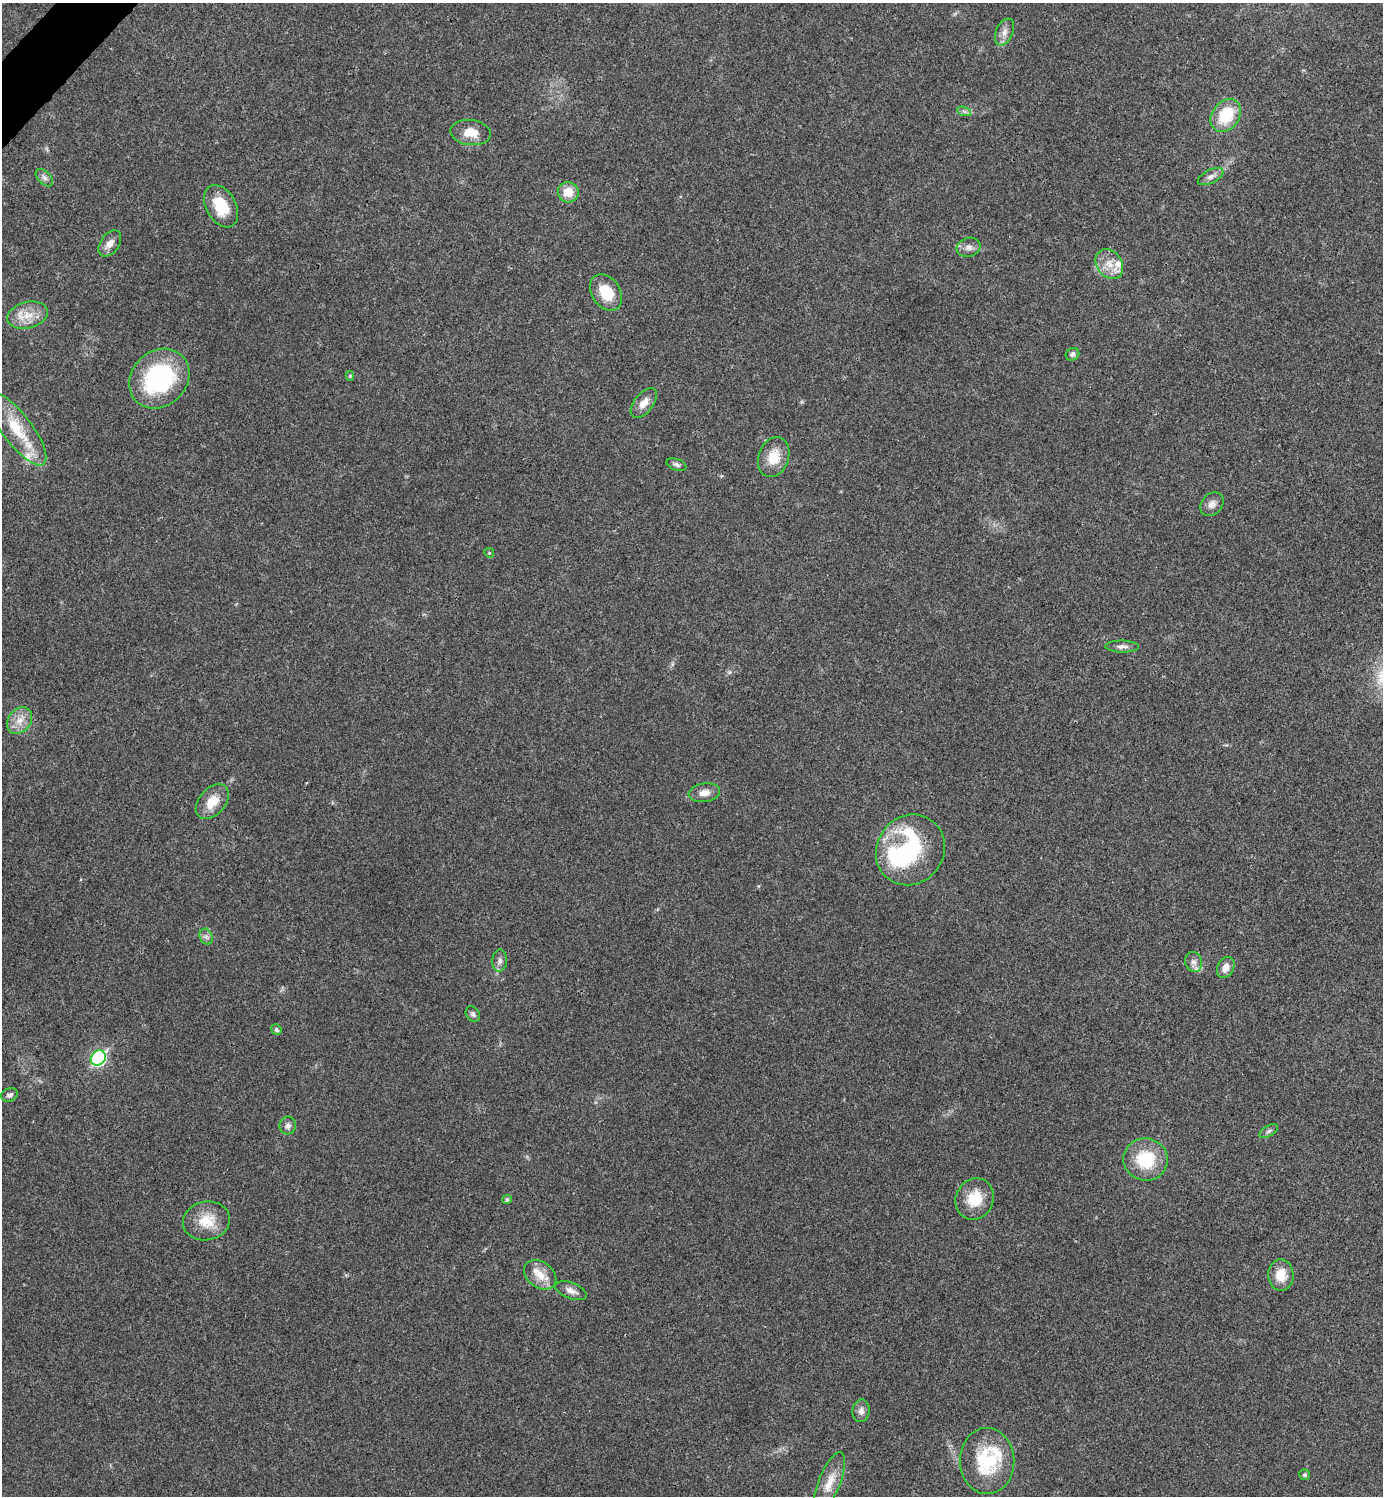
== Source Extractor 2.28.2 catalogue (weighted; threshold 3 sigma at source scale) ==
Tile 11 of 4 x 4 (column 3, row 3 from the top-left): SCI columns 2923-4303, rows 1501-2994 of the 5986 x 5986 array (HDU 1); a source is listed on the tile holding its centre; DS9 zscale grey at full resolution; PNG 1385 x 1498 px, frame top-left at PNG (2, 3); each listed source drawn as its Kron ellipse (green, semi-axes under 4 px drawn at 4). Shown black and unused: <1% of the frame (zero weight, under 3 of 4 exposures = <1% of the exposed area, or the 3 px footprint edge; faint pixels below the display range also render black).
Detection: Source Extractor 2.28.2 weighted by HDU 2 'WHT'; one run over the whole footprint, this tile lists its part. Background 0.0194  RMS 0.004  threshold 0.0182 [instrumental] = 3 sigma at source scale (4.5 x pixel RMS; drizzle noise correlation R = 1.50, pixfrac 1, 0.05/0.05 arcsec/px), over >= 5 px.
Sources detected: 54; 2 inside a brighter object's white glare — neither listed nor drawn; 4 inside a brighter listed object's ellipse — not listed separately; the other 48 listed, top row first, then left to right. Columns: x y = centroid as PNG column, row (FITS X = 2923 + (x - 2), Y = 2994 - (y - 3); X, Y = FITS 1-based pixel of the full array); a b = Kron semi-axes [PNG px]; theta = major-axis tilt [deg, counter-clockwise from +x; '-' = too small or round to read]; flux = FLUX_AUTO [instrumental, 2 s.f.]
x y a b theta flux
1004 32 14 8 67 2.7
964 111 7 4 -19 0.97
1226 116 18 13 54 16
471 132 20 12 -7 6.6
1211 176 14 6 27 2.1
44 178 10 6 -45 1.6
568 192 10 10 - 6.4
221 206 23 15 -60 13
110 243 14 9 55 3.1
968 247 12 9 17 2.4
1109 264 16 12 -52 5.9
606 292 20 14 -55 11
28 315 20 13 14 7.1
1072 354 7 6 - 1.1
350 376 5 4 - 0.63
159 379 32 27 44 52
644 403 17 9 52 4
17 429 44 15 -53 17
774 457 20 15 70 8.4
676 465 10 5 -18 1.2
1212 504 13 10 47 2.5
489 553 5 4 - 0.46
1122 647 17 6 -1 1.9
19 721 14 11 52 4.7
704 793 16 9 8 3.4
212 802 20 13 48 7.2
910 850 36 33 52 36
206 937 8 6 -69 1.3
500 961 11 7 84 1.9
1194 962 10 8 -75 1.9
1226 967 11 8 61 3.4
473 1014 8 6 -52 1.1
276 1030 5 5 - 0.92
98 1058 8 7 - 67
9 1095 8 6 21 1.4
288 1126 9 8 - 1.6
1269 1131 10 5 32 1.1
1146 1159 22 21 - 18
507 1199 5 4 - 0.8
975 1199 21 18 65 11
206 1221 24 19 12 10
540 1275 18 13 -36 6.2
1281 1275 16 12 -88 7.4
571 1291 16 8 -21 2.7
861 1411 11 8 84 2
987 1461 33 27 -89 26
1304 1475 5 5 - 0.83
829 1483 32 11 68 6.7